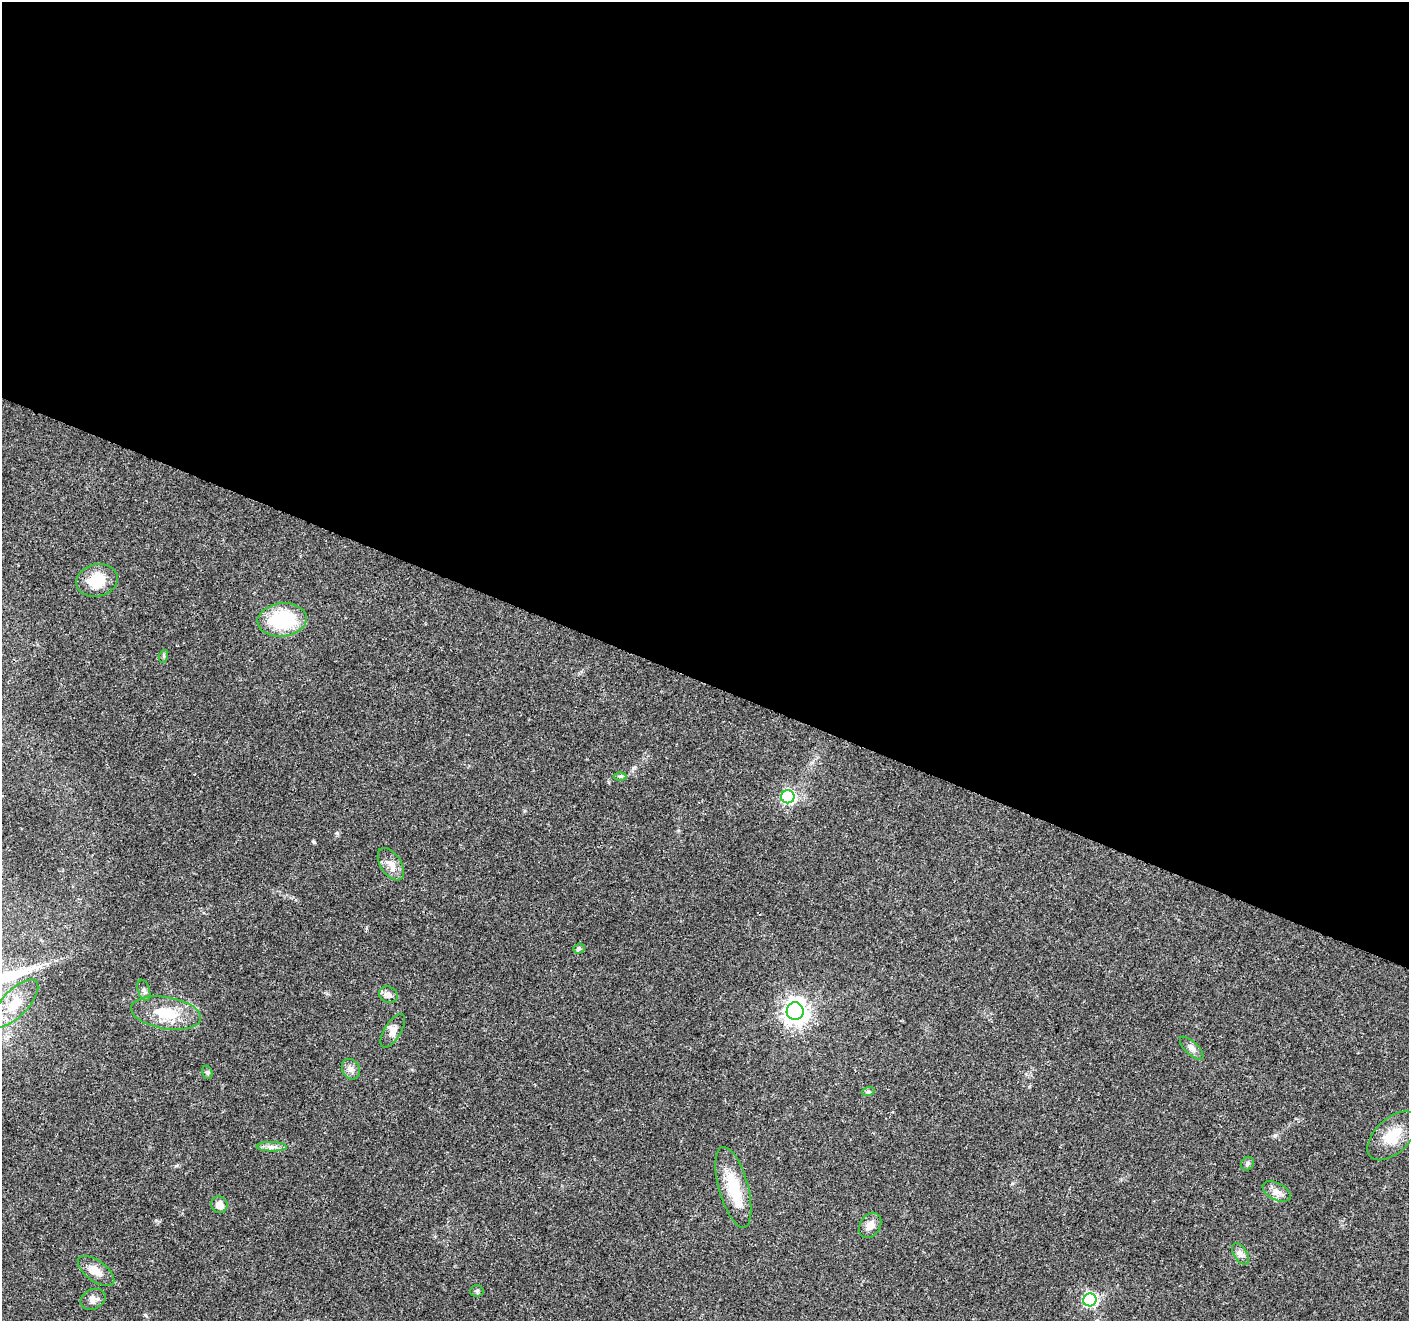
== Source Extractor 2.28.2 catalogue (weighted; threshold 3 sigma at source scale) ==
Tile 3 of 4 x 4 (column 3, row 1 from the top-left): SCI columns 2820-4226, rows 4168-5486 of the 5644 x 5762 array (HDU 1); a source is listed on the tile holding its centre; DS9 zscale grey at full resolution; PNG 1411 x 1323 px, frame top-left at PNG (2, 2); each listed source drawn as its Kron ellipse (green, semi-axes under 4 px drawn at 4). Shown black and unused: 52% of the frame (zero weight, under 3 of 4 exposures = <1% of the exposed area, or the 3 px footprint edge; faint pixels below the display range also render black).
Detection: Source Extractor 2.28.2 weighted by HDU 2 'WHT'; one run over the whole footprint, this tile lists its part. Background 0.0255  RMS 0.0032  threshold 0.0142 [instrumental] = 3 sigma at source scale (4.5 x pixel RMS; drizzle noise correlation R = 1.50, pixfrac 1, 0.0396/0.0396 arcsec/px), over >= 5 px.
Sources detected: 31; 2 inside a brighter listed object's ellipse — not listed separately; the other 29 listed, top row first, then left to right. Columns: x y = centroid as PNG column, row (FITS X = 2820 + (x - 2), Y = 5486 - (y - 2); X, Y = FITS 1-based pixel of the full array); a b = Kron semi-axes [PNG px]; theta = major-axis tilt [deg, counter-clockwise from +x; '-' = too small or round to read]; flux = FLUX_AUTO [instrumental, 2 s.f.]
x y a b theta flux
97 580 21 16 13 9.1
282 620 25 16 6 22
164 656 6 4 72 0.41
620 776 6 4 0 0.46
788 797 7 6 - 31
391 864 18 10 -56 2.9
579 949 6 5 - 0.75
144 990 11 6 -74 0.93
388 995 9 8 - 1.7
15 1004 31 13 46 7.2
795 1011 9 8 - 260
166 1013 35 16 -9 11
393 1031 19 8 59 2.3
1192 1048 15 6 -44 1.5
351 1069 10 8 -61 1.8
207 1072 7 5 -72 0.6
868 1092 6 4 19 0.49
1392 1136 30 17 44 8
271 1147 15 5 -1 1.6
1247 1164 7 6 - 0.85
733 1187 41 14 -75 12
1277 1191 15 8 -28 2.2
219 1205 8 8 - 2.7
870 1225 14 10 56 2.5
1241 1254 12 6 -58 1.4
96 1271 21 10 -36 3.6
477 1291 7 5 5 0.59
93 1299 13 10 25 2.1
1090 1300 6 6 - 43
Unlisted compact peaks at least as high as the median listed source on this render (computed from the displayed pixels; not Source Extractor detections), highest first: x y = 314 842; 1275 1135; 337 833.